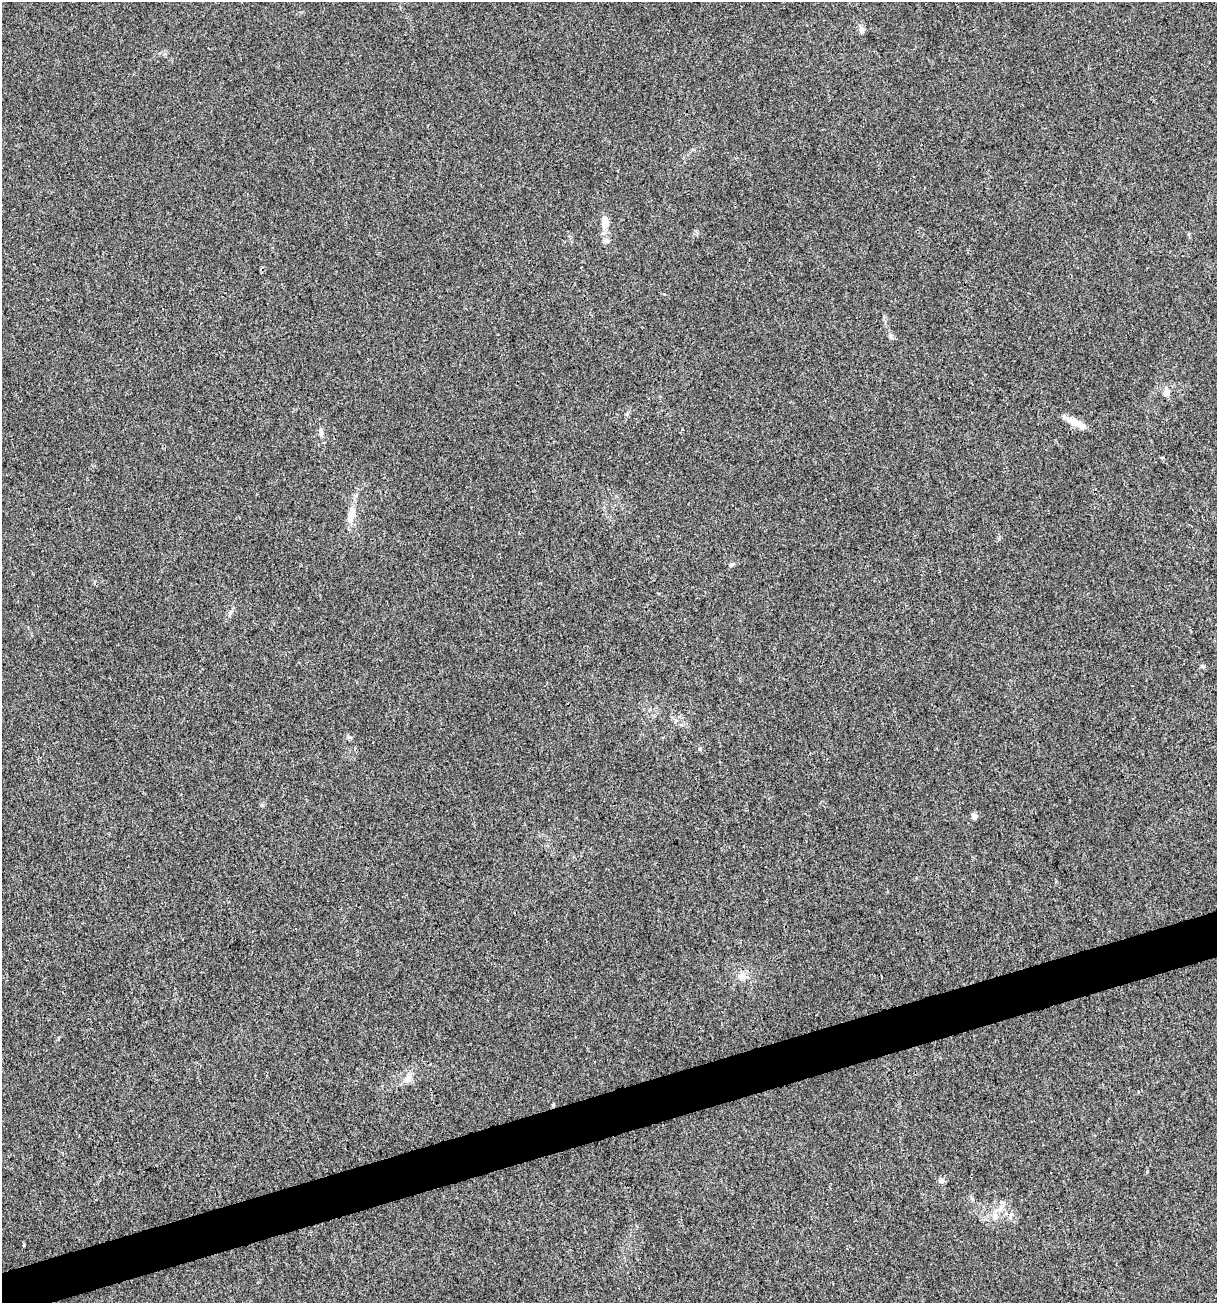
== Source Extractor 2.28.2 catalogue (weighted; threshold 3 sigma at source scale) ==
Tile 7 of 4 x 4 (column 3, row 2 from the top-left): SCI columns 2532-3746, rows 2604-3904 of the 5012 x 5207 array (HDU 1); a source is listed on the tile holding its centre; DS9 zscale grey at full resolution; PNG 1219 x 1305 px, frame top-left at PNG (2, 2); no overlay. Shown black and unused: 3% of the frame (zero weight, under 3 of 4 exposures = <1% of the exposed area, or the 3 px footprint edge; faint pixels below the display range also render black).
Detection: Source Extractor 2.28.2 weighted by HDU 2 'WHT'; one run over the whole footprint, this tile lists its part. Background 0.00323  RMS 0.0026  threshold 0.0118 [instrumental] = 3 sigma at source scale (4.5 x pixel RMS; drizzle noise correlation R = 1.50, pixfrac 1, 0.0396/0.0396 arcsec/px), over >= 5 px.
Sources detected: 19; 1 inside a brighter object's white glare — not listed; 1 inside a brighter listed object's ellipse — not listed separately; the other 17 listed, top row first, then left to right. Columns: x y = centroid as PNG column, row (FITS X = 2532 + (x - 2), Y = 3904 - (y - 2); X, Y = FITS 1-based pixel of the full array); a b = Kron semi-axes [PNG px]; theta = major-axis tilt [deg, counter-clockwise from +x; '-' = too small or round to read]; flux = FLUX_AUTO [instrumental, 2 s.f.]
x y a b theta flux
862 30 9 7 77 0.99
604 224 13 11 73 2.3
606 241 8 6 -20 0.64
664 294 4 3 - 0.26
1167 393 8 7 - 1.5
1074 422 23 9 -24 3.2
321 431 11 6 -79 0.94
350 516 18 10 78 2.7
732 564 9 4 30 0.52
350 737 9 3 -10 0.36
700 749 6 5 - 0.48
974 816 5 4 - 2.1
742 975 11 10 - 2
408 1079 13 10 54 1.9
941 1181 8 7 - 0.74
995 1216 10 8 84 1.6
24 1245 3 3 - 1
Unlisted compact peaks at least as high as the median listed source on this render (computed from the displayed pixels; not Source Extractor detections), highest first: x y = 1202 666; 627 414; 1147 1172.